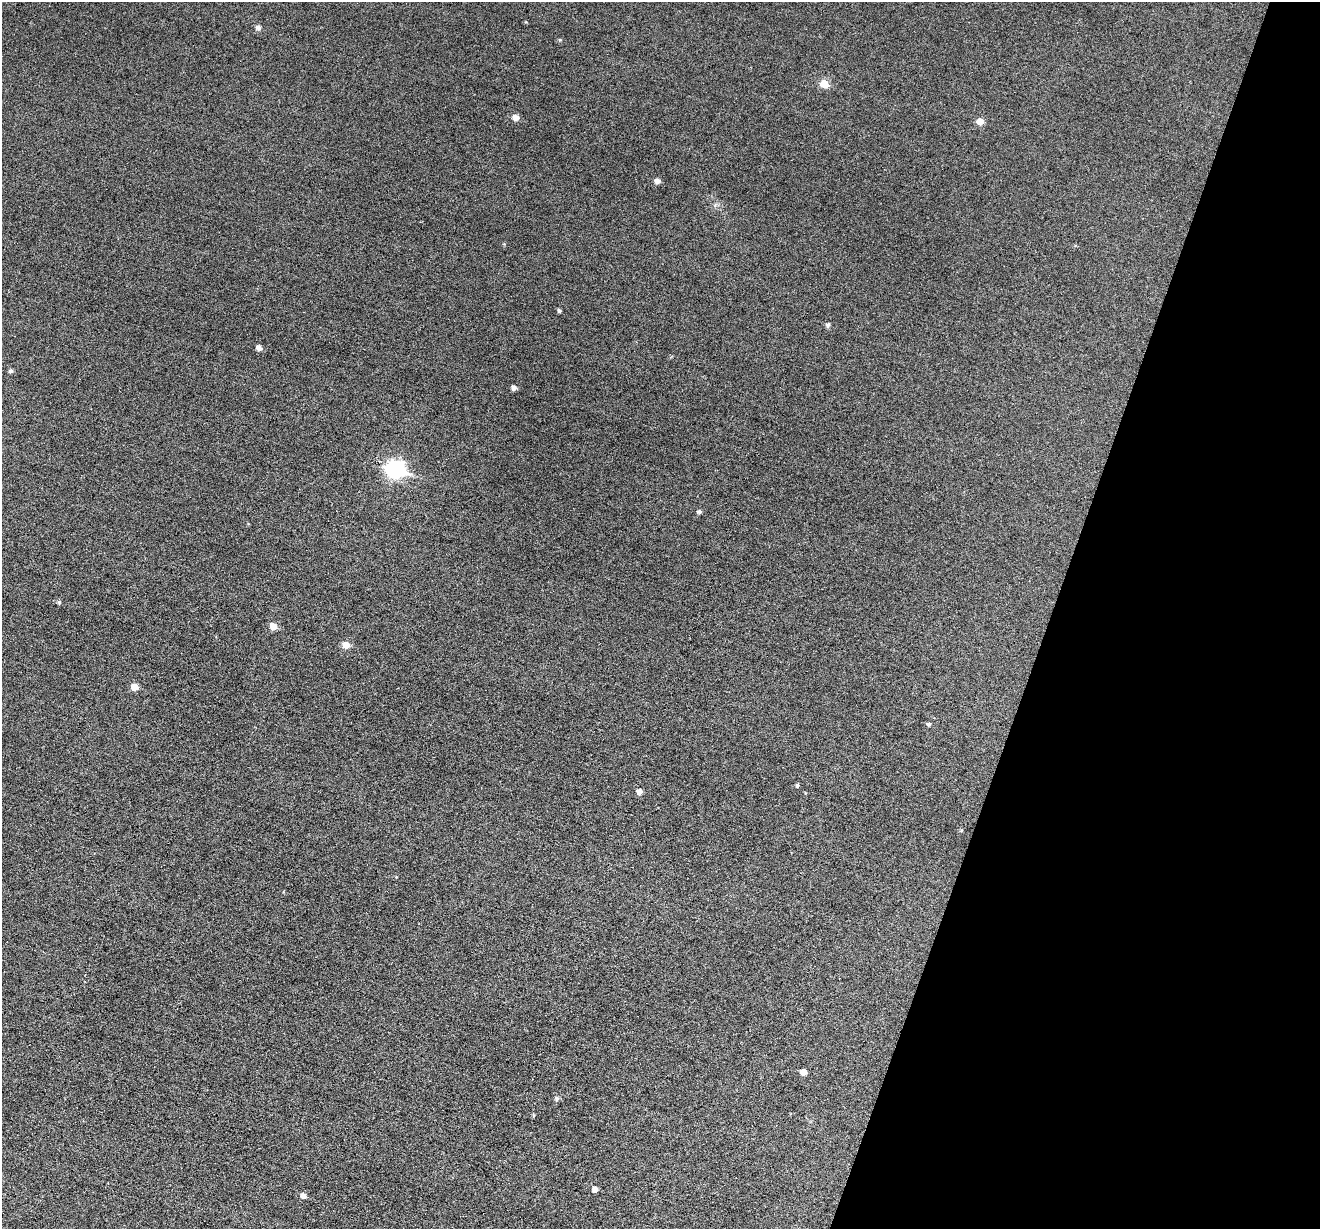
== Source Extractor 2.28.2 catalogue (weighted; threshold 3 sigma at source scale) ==
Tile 8 of 4 x 4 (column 4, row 2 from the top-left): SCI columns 3957-5274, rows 2708-3934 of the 5274 x 5288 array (HDU 1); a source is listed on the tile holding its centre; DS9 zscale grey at full resolution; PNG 1322 x 1231 px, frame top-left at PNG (2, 2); no overlay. Shown black and unused: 20% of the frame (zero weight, under 3 of 6 exposures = <1% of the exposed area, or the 3 px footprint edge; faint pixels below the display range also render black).
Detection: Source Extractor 2.28.2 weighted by HDU 2 'WHT'; one run over the whole footprint, this tile lists its part. Background 0.0517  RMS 0.0057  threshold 0.0233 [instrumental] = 3 sigma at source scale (4.09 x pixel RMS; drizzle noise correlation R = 1.36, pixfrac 0.8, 0.05/0.05 arcsec/px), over >= 5 px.
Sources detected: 25; all 25 listed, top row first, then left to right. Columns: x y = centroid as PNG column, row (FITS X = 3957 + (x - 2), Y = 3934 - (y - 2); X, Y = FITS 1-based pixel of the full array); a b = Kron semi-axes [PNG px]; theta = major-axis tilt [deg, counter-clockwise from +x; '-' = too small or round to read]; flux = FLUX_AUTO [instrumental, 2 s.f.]
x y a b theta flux
258 27 6 5 - 1.9
560 40 5 4 - 0.57
824 84 6 6 - 9.7
516 117 6 5 - 3.6
980 121 6 6 - 4.6
657 181 6 5 - 2.3
559 311 4 4 - 0.91
828 325 6 5 - 1.3
259 348 5 5 - 2.6
11 371 5 5 - 1.2
514 388 5 5 - 2.1
395 469 9 8 - 130
699 512 5 4 - 1.1
59 602 5 4 - 0.81
273 626 6 5 - 5.5
346 645 6 5 - 5.9
134 687 6 5 - 6
928 724 5 4 - 1
797 785 5 4 - 0.77
639 791 5 5 - 3
803 1072 5 5 - 3.8
557 1098 5 5 - 1.2
533 1115 5 3 - 0.47
595 1189 5 5 - 2.8
303 1195 5 5 - 2.7